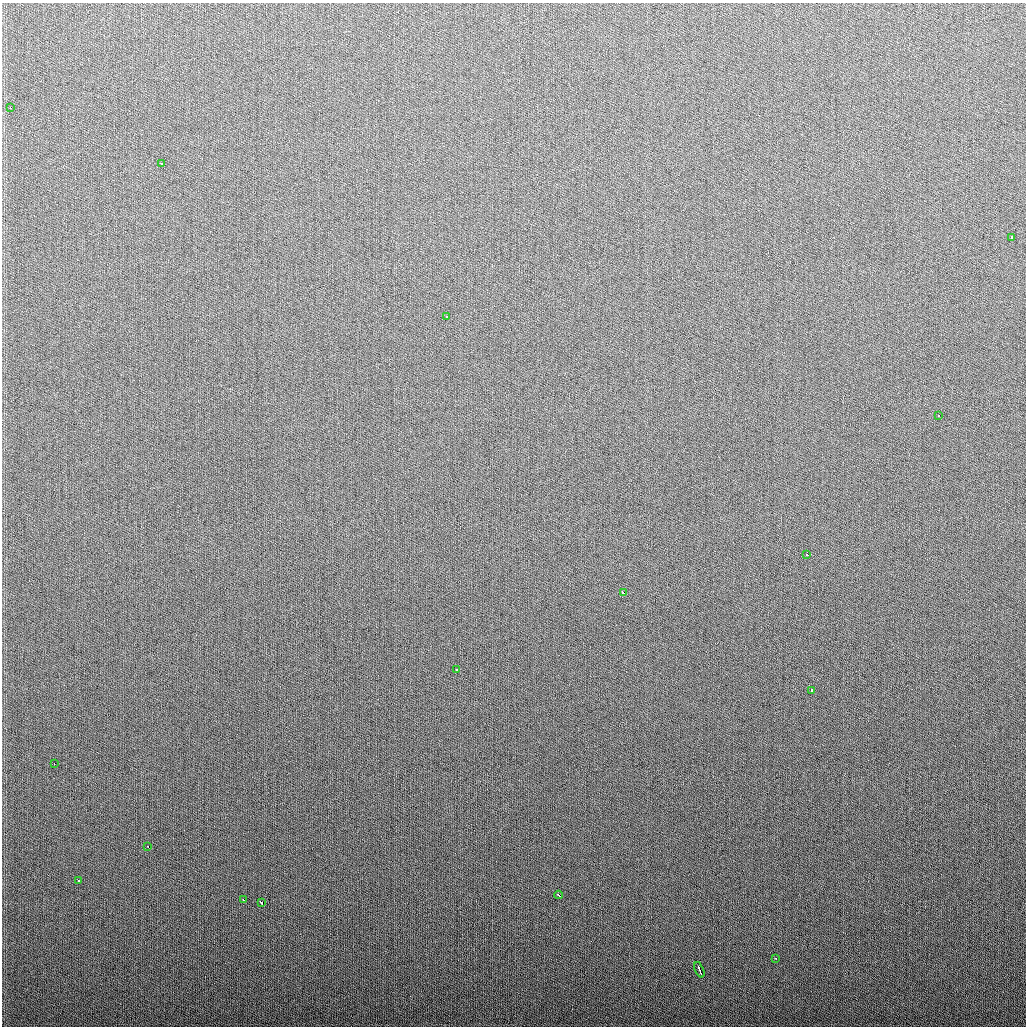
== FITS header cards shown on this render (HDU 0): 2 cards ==
NAXIS1  =                 1024
NAXIS2  =                 1024

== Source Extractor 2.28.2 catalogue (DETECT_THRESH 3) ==
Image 1024 x 1024 px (HDU 0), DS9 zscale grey, 1 PNG px = 1 image px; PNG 1028 x 1028 px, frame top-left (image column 1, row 1024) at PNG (2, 3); each listed source drawn as its Kron ellipse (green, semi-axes under 4 px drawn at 4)
Background 276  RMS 11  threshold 32.5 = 3 sigma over >= 5 px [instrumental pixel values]
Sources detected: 17; all 17 listed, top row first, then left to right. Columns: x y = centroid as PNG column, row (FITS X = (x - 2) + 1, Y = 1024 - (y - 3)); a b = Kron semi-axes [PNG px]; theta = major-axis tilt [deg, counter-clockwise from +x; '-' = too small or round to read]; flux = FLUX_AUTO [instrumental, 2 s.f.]
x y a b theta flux
10 108 3 2 - 2600
161 163 3 3 - 1700
1012 237 3 3 - 7000
447 316 3 3 - 2500
939 416 3 2 - 1600
807 555 3 3 - 6400
623 593 4 3 - 4600
457 670 3 3 - 2300
811 691 4 3 - 1500
54 763 3 2 - 1900
148 846 3 2 - 2000
78 881 3 3 - 2500
558 895 4 3 - 2700
243 900 3 2 - 3500
261 902 4 3 - 6300
775 958 3 2 - 1400
699 970 8 3 -68 3900